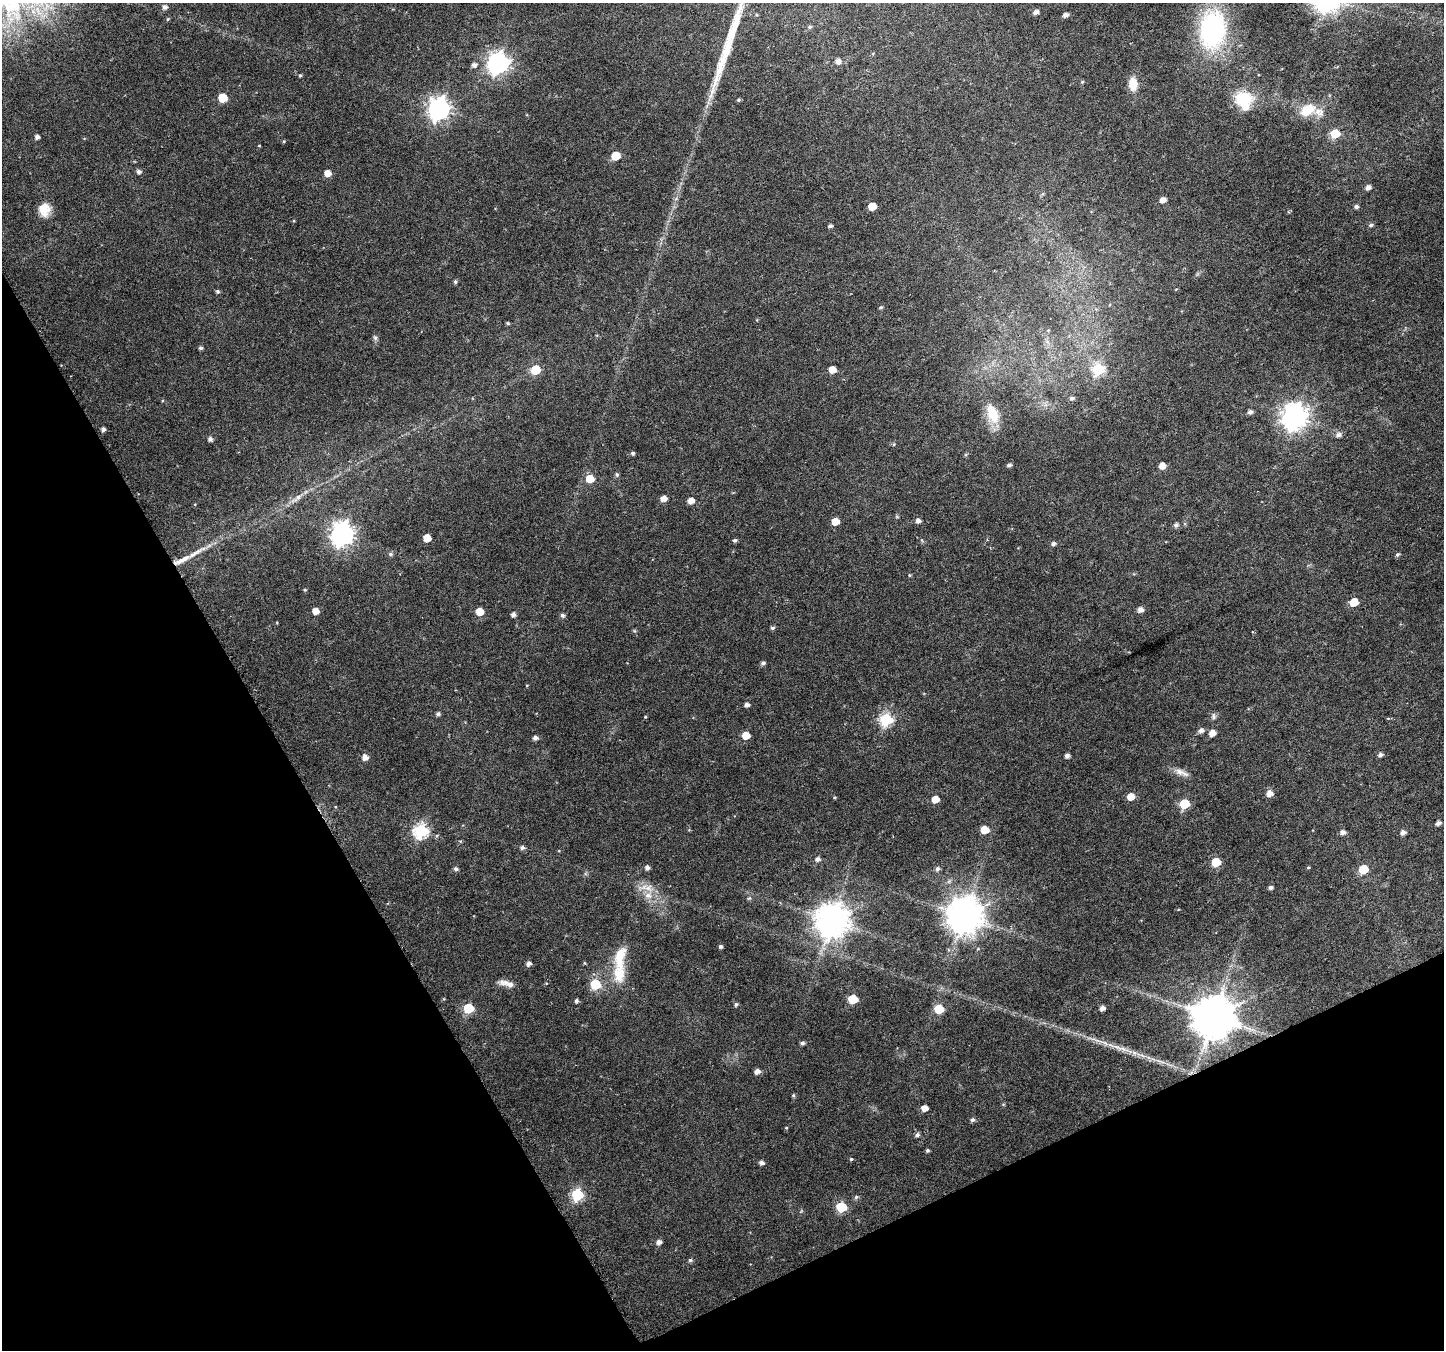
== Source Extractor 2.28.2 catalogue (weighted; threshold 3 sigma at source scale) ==
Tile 14 of 4 x 4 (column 2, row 4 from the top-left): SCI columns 1453-2894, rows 169-1516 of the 5792 x 5669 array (HDU 1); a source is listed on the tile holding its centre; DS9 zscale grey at full resolution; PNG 1446 x 1352 px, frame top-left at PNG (2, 3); no overlay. Shown black and unused: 26% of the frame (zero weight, under 5 of 9 exposures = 1% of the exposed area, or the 3 px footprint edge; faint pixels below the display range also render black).
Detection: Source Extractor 2.28.2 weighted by HDU 2 'WHT'; one run over the whole footprint, this tile lists its part. Background 0.0131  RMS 0.0021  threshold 0.0087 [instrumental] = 3 sigma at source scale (4.09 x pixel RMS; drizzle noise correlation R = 1.36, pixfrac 0.8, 0.0396/0.0396 arcsec/px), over >= 5 px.
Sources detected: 150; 1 long thin detection or spike segment (spike, bleed or trail) — not listed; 6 inside a brighter listed object's ellipse — not listed separately; the other 143 listed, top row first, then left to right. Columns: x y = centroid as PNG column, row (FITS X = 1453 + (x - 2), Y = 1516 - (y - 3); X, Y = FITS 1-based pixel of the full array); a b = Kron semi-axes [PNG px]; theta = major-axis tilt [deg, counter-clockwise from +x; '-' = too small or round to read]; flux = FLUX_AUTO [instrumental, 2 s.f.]
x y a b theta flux
165 7 5 5 - 0.76
1036 12 5 4 - 0.96
1065 15 5 4 - 0.76
168 19 5 4 - 0.21
810 27 5 5 - 0.4
1212 30 42 28 85 29
838 61 6 5 - 1.2
498 63 8 8 - 110
474 65 5 5 - 0.76
300 75 4 4 - 0.24
1082 82 5 4 - 0.24
1133 84 15 9 -85 3
223 98 6 6 - 7.2
1244 99 21 17 0 7.4
738 100 5 5 - 0.29
439 109 8 8 - 120
1307 110 20 13 30 4.4
1335 134 6 5 - 7.5
37 137 4 4 - 0.72
284 141 5 4 - 0.19
259 146 4 3 - 0.15
616 156 6 5 - 5.3
139 172 5 5 - 0.62
328 173 5 5 - 2
1368 187 5 5 - 1
1163 200 5 4 - 1.3
872 206 5 5 - 3.6
1356 207 5 4 - 0.52
44 210 18 15 84 2.8
1371 225 6 5 - 0.47
830 226 5 4 - 0.47
455 282 5 4 - 0.41
218 291 5 5 - 0.37
881 307 5 4 - 0.27
508 323 5 3 - 0.28
1048 330 5 4 - 0.21
375 338 8 5 -63 0.45
201 348 4 4 - 0.42
832 369 5 5 - 2.4
1098 369 6 6 - 18
535 370 6 5 - 7.8
1072 398 6 6 - 0.61
1250 412 5 5 - 0.67
992 414 26 14 -68 5.3
1294 417 9 8 - 190
103 429 4 4 - 0.69
1338 435 7 6 - 0.82
210 439 5 4 - 0.73
894 444 5 3 - 0.21
633 453 5 4 - 0.38
1009 465 5 4 - 0.53
1162 466 5 5 - 1.8
617 475 6 5 - 0.35
590 479 6 6 - 3.8
297 498 20 6 35 1.7
663 499 5 5 - 1.5
691 501 5 5 - 1.6
835 521 5 5 - 2.9
918 521 5 5 - 0.81
1176 525 6 6 - 0.57
342 534 9 8 - 130
427 538 5 5 - 3.4
735 540 5 4 - 0.38
1053 544 5 5 - 0.55
195 553 40 6 30 3.1
390 554 6 6 - 0.44
1397 555 6 4 42 0.38
910 575 4 4 - 0.21
305 590 4 4 - 0.22
1354 602 6 5 - 4
1140 610 5 5 - 1.2
316 611 5 5 - 1.8
480 612 5 5 - 3.1
513 615 5 4 - 0.72
562 615 5 5 - 0.54
772 628 5 5 - 0.43
763 663 5 4 - 0.5
747 705 4 4 - 0.71
438 714 5 4 - 0.47
1214 716 9 6 -89 0.56
645 717 4 3 - 0.18
886 719 6 6 - 25
1201 730 6 6 - 0.76
1212 733 5 5 - 1.9
746 736 5 5 - 3.5
535 738 5 5 - 0.74
1380 755 6 4 18 0.62
1067 756 4 4 - 0.79
365 757 6 5 - 1.3
1181 772 21 8 -22 1.6
1269 793 6 6 - 1.5
835 797 5 3 - 0.18
1130 797 6 5 - 2.3
935 799 5 5 - 2.6
1184 804 6 6 - 9.6
1438 823 5 4 - 0.8
984 830 6 5 - 4
421 831 7 7 - 34
1342 832 6 5 - 0.86
1403 832 6 5 - 0.8
460 841 5 3 - 0.19
522 848 6 5 - 0.52
818 859 6 5 - 0.72
1216 862 6 5 - 5.8
1308 867 5 3 - 0.2
647 868 5 5 - 0.7
456 869 5 5 - 0.54
937 869 6 5 - 0.52
1363 869 6 5 - 6.1
1271 887 5 4 - 0.53
648 888 28 9 -2 2.6
749 898 6 5 - 0.33
964 916 11 11 - 460
832 920 11 10 - 430
720 946 4 4 - 0.41
620 957 32 14 78 5.6
528 963 5 5 - 0.79
585 963 5 3 - 0.18
503 982 17 8 -6 1.1
595 984 6 6 - 11
853 999 6 6 - 8.1
576 1001 5 4 - 0.48
736 1004 5 4 - 0.4
468 1008 6 6 - 10
1102 1008 5 4 - 0.97
939 1009 6 6 - 7.6
1213 1017 12 11 - 830
802 1043 4 4 - 0.53
1120 1048 44 6 -17 3.9
757 1071 6 5 - 1
793 1095 5 4 - 0.26
924 1108 5 5 - 1.8
972 1120 6 5 - 0.48
786 1128 4 4 - 0.17
917 1135 6 5 - 0.55
927 1151 5 4 - 0.34
851 1159 4 4 - 0.26
761 1162 5 4 - 0.75
577 1195 6 6 - 19
856 1197 6 5 - 0.41
841 1207 6 6 - 11
659 1242 5 5 - 0.92
690 1260 5 4 - 0.44
Overlapping masked pixels (flux is a lower limit): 1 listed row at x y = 1213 1017